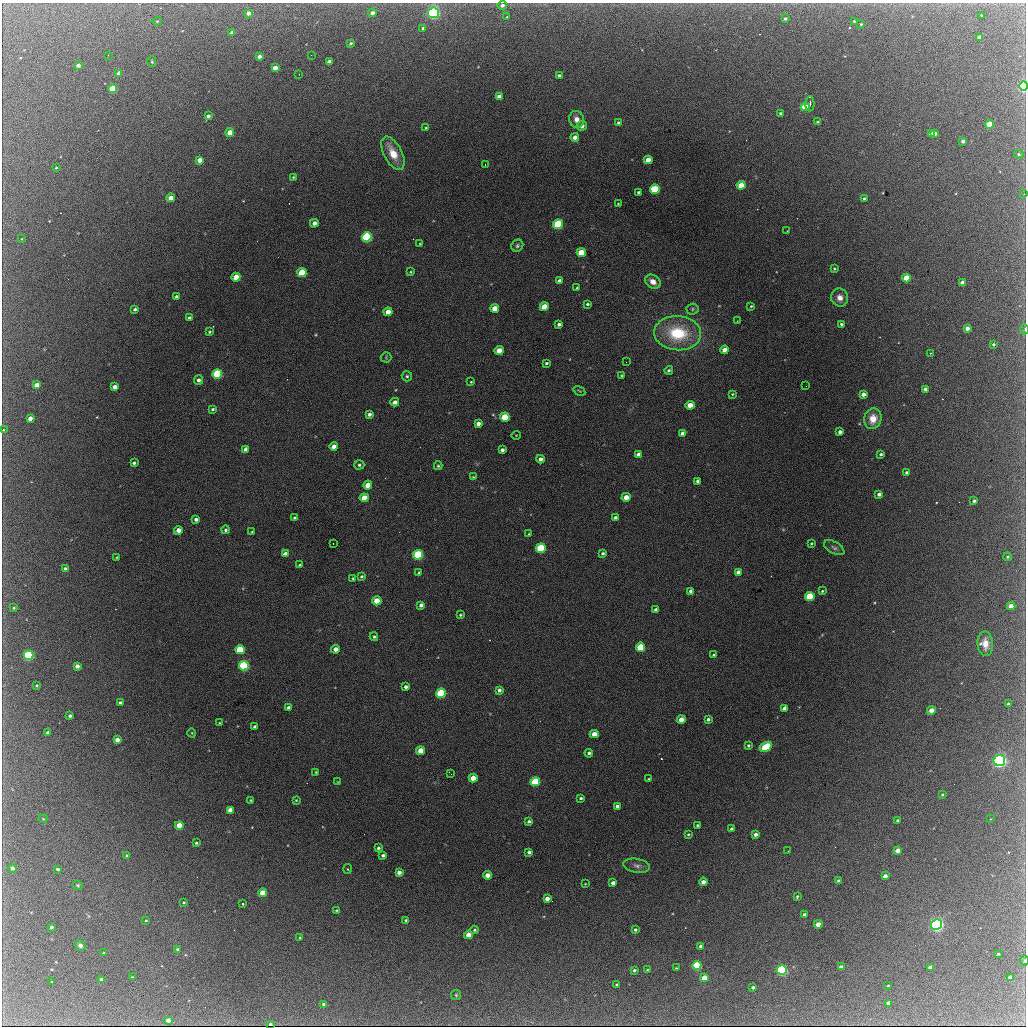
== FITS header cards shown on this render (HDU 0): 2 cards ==
NAXIS1  =                 1024 / length of data axis 1
NAXIS2  =                 1024 / length of data axis 2

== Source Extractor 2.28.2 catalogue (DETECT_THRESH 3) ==
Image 1024 x 1024 px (HDU 0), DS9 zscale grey, 1 PNG px = 1 image px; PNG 1028 x 1028 px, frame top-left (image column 1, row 1024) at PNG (2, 3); each listed source drawn as its Kron ellipse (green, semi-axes under 4 px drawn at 4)
Background 2120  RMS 33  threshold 100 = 3 sigma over >= 5 px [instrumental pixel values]
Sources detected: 284; all 284 listed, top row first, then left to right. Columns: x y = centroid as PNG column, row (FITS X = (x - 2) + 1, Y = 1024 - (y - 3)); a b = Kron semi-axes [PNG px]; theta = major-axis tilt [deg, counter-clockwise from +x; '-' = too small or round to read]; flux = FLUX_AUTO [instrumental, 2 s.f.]
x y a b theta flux
502 5 5 4 - 7400
248 13 4 4 - 14000
372 13 4 4 - 11000
434 13 5 5 - 560000
982 15 3 2 - 1900
507 17 3 3 - 2400
785 19 4 4 - 4900
157 21 4 4 - 2100
854 21 3 3 - 2000
861 24 3 3 - 2300
423 28 4 3 - 3800
232 33 4 3 - 11000
979 37 4 3 - 11000
351 43 3 3 - 3600
108 55 2 2 - 1100
311 55 3 2 - 2400
259 56 4 3 - 9300
152 62 5 4 - 2800
329 62 4 4 - 16000
78 65 4 3 - 9600
275 68 4 4 - 20000
119 73 4 3 - 16000
299 74 2 2 - 1400
559 75 3 3 - 4500
1024 86 4 4 - 350000
113 89 4 4 - 90000
499 96 4 4 - 10000
810 104 7 4 87 5500
805 107 4 4 - 69000
780 113 4 3 - 3100
208 116 4 4 - 7700
577 119 8 7 - 15000
618 122 4 3 - 2800
818 122 3 3 - 2900
989 124 4 4 - 58000
582 126 5 4 - 12000
426 128 4 3 - 2700
230 133 4 4 - 41000
935 133 4 3 - 10000
931 134 4 4 - 14000
575 137 4 4 - 16000
963 141 3 3 - 7600
393 153 18 9 -62 43000
1019 154 5 4 - 3400
199 160 4 4 - 18000
648 160 4 4 - 37000
485 165 2 2 - 1100
56 168 3 2 - 1900
293 177 4 3 - 2300
741 185 4 4 - 43000
655 189 5 4 - 130000
638 192 3 3 - 3100
1024 194 2 2 - 10000
171 198 4 4 - 26000
864 198 3 3 - 3200
618 204 3 3 - 1700
314 223 4 4 - 13000
558 224 5 4 - 200000
787 231 2 2 - 1300
367 237 5 4 - 360000
22 239 4 2 - 1500
420 244 3 3 - 2100
517 246 6 5 - 4900
581 253 4 4 - 71000
834 269 4 3 - 2600
411 272 4 3 - 2200
302 273 5 4 - 120000
236 277 4 4 - 39000
906 278 4 4 - 69000
559 281 4 4 - 9100
653 282 8 6 -37 17000
963 283 4 4 - 20000
577 288 3 3 - 2800
176 296 3 3 - 4200
840 298 9 8 - 15000
587 304 3 3 - 3400
751 306 3 3 - 2200
544 307 4 4 - 47000
495 308 4 4 - 31000
135 309 3 3 - 5200
692 309 6 5 - 4000
388 312 4 4 - 28000
189 318 4 3 - 5000
737 321 2 2 - 1300
559 324 4 4 - 6900
841 324 3 3 - 3900
967 328 4 4 - 14000
1025 329 5 3 - 2300
209 332 3 3 - 3000
678 333 23 17 -4 130000
993 344 3 3 - 3000
499 350 4 4 - 27000
725 350 4 4 - 20000
930 353 2 2 - 1400
386 357 5 5 - 2700
626 362 2 2 - 1200
546 363 3 3 - 3400
669 370 4 4 - 4200
217 374 5 4 - 230000
621 375 4 3 - 2200
407 376 5 5 - 4000
198 380 5 4 - 7700
471 382 4 3 - 2100
37 385 4 4 - 20000
806 386 2 2 - 2300
115 387 4 4 - 15000
925 389 4 3 - 6600
579 391 6 3 -31 2200
732 394 3 3 - 2200
863 394 4 4 - 12000
395 402 4 4 - 11000
690 405 4 4 - 32000
212 409 4 3 - 3500
369 414 4 4 - 7200
505 417 5 4 - 79000
30 418 4 4 - 15000
873 419 10 8 76 28000
478 423 4 4 - 10000
3 430 3 3 - 2000
840 432 4 3 - 8000
682 433 4 3 - 7100
516 435 5 3 - 1500
334 446 4 4 - 18000
246 449 4 4 - 10000
502 450 4 3 - 7400
881 454 3 3 - 4000
638 455 4 4 - 11000
540 459 4 4 - 11000
134 463 3 3 - 4100
359 465 5 4 - 3900
438 466 4 4 - 3000
907 473 4 3 - 6300
473 477 3 3 - 1800
698 481 4 3 - 5700
368 485 4 4 - 30000
879 494 4 3 - 7400
626 497 4 4 - 22000
364 498 4 4 - 38000
974 501 3 3 - 3900
615 517 4 3 - 4900
295 518 4 4 - 7100
196 519 4 4 - 8300
178 530 4 4 - 18000
226 530 4 4 - 4200
252 532 3 3 - 2200
529 534 3 3 - 2000
333 543 3 2 - 3200
811 543 3 3 - 2400
541 548 5 4 - 170000
834 548 11 6 -30 6500
603 553 4 4 - 4500
285 554 4 4 - 16000
418 555 5 4 - 260000
117 557 4 2 - 1400
1007 557 4 3 - 2500
300 565 4 3 - 4100
65 569 3 3 - 4800
738 572 4 4 - 13000
419 573 4 3 - 2900
362 576 3 3 - 3100
353 578 3 3 - 2100
691 591 4 3 - 7200
822 591 3 3 - 2400
810 596 5 4 - 140000
377 601 4 4 - 60000
421 605 4 4 - 7500
1011 606 4 4 - 27000
14 608 4 3 - 2600
656 610 4 4 - 9100
460 615 4 3 - 2500
374 637 4 3 - 3100
985 644 12 7 -87 23000
641 647 5 4 - 120000
336 649 4 4 - 13000
240 650 4 4 - 120000
29 655 5 4 - 330000
714 655 3 3 - 3200
77 666 4 4 - 11000
244 666 5 4 - 320000
37 685 3 3 - 2300
406 687 4 3 - 6400
499 690 4 4 - 7100
441 693 5 4 - 250000
120 703 4 3 - 5900
1008 704 3 3 - 5100
288 708 4 4 - 6000
785 708 4 4 - 17000
931 710 4 4 - 21000
70 716 3 3 - 5000
708 719 4 3 - 5100
681 720 4 4 - 23000
219 723 3 2 - 1400
255 727 4 3 - 9600
48 733 3 3 - 6700
192 733 4 3 - 1900
594 734 4 4 - 25000
117 740 4 4 - 15000
748 745 3 3 - 3200
766 747 7 4 31 130000
421 751 4 4 - 41000
589 753 4 4 - 5300
999 760 6 5 - 680000
316 772 3 2 - 2000
451 774 3 2 - 2500
473 778 4 4 - 37000
649 779 3 3 - 1900
338 782 4 3 - 1800
535 782 5 4 - 150000
942 795 3 3 - 2800
581 798 4 3 - 3600
251 800 3 2 - 1800
296 800 3 3 - 2400
617 806 4 4 - 6500
230 810 4 4 - 24000
43 819 4 4 - 2100
990 819 3 2 - 3300
897 820 3 2 - 2500
529 821 4 4 - 5100
179 825 4 4 - 41000
697 825 3 2 - 2800
732 829 4 3 - 7000
688 834 3 3 - 2300
755 834 3 3 - 8300
196 843 3 3 - 2800
378 848 3 3 - 4300
897 850 4 4 - 19000
788 851 2 2 - 960
529 852 4 3 - 7600
383 855 4 3 - 6000
127 856 4 3 - 5300
637 866 13 7 -9 11000
12 868 4 4 - 8500
58 869 4 3 - 5200
348 869 5 3 - 2100
399 872 4 4 - 13000
488 875 4 4 - 24000
885 876 4 3 - 13000
838 881 3 3 - 5900
703 882 4 4 - 15000
613 883 4 3 - 9500
585 884 3 2 - 1400
78 885 5 4 - 3000
263 893 4 4 - 47000
797 897 4 3 - 3200
547 899 4 4 - 14000
184 903 3 3 - 2800
243 904 3 3 - 8300
336 910 3 3 - 2300
804 914 3 3 - 5100
146 920 3 2 - 1800
406 920 3 3 - 3600
818 924 4 4 - 23000
937 924 5 5 - 560000
51 927 3 3 - 6100
475 930 4 4 - 2900
635 930 3 3 - 4500
468 935 4 4 - 28000
300 938 3 3 - 2800
80 945 6 5 - 6500
701 946 4 3 - 6300
178 949 3 3 - 5200
104 953 3 2 - 2600
998 954 3 3 - 2700
1025 961 5 3 - 2900
697 966 4 4 - 180000
841 967 4 3 - 14000
930 967 4 3 - 17000
676 968 2 2 - 1700
647 969 3 2 - 1700
634 970 3 3 - 4300
782 970 5 4 - 370000
132 977 3 2 - 1700
1010 977 4 3 - 13000
704 978 4 4 - 47000
101 980 4 3 - 11000
52 982 3 2 - 2500
617 984 3 2 - 2100
888 986 3 2 - 1800
753 987 3 3 - 6200
456 995 5 5 - 2800
889 1003 4 3 - 23000
324 1004 4 3 - 6200
168 1020 4 4 - 13000
270 1024 3 3 - 3300
At the frame edge (FLAGS 8, measured only in part): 5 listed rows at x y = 1024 86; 1024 194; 1025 329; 3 430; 1025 961